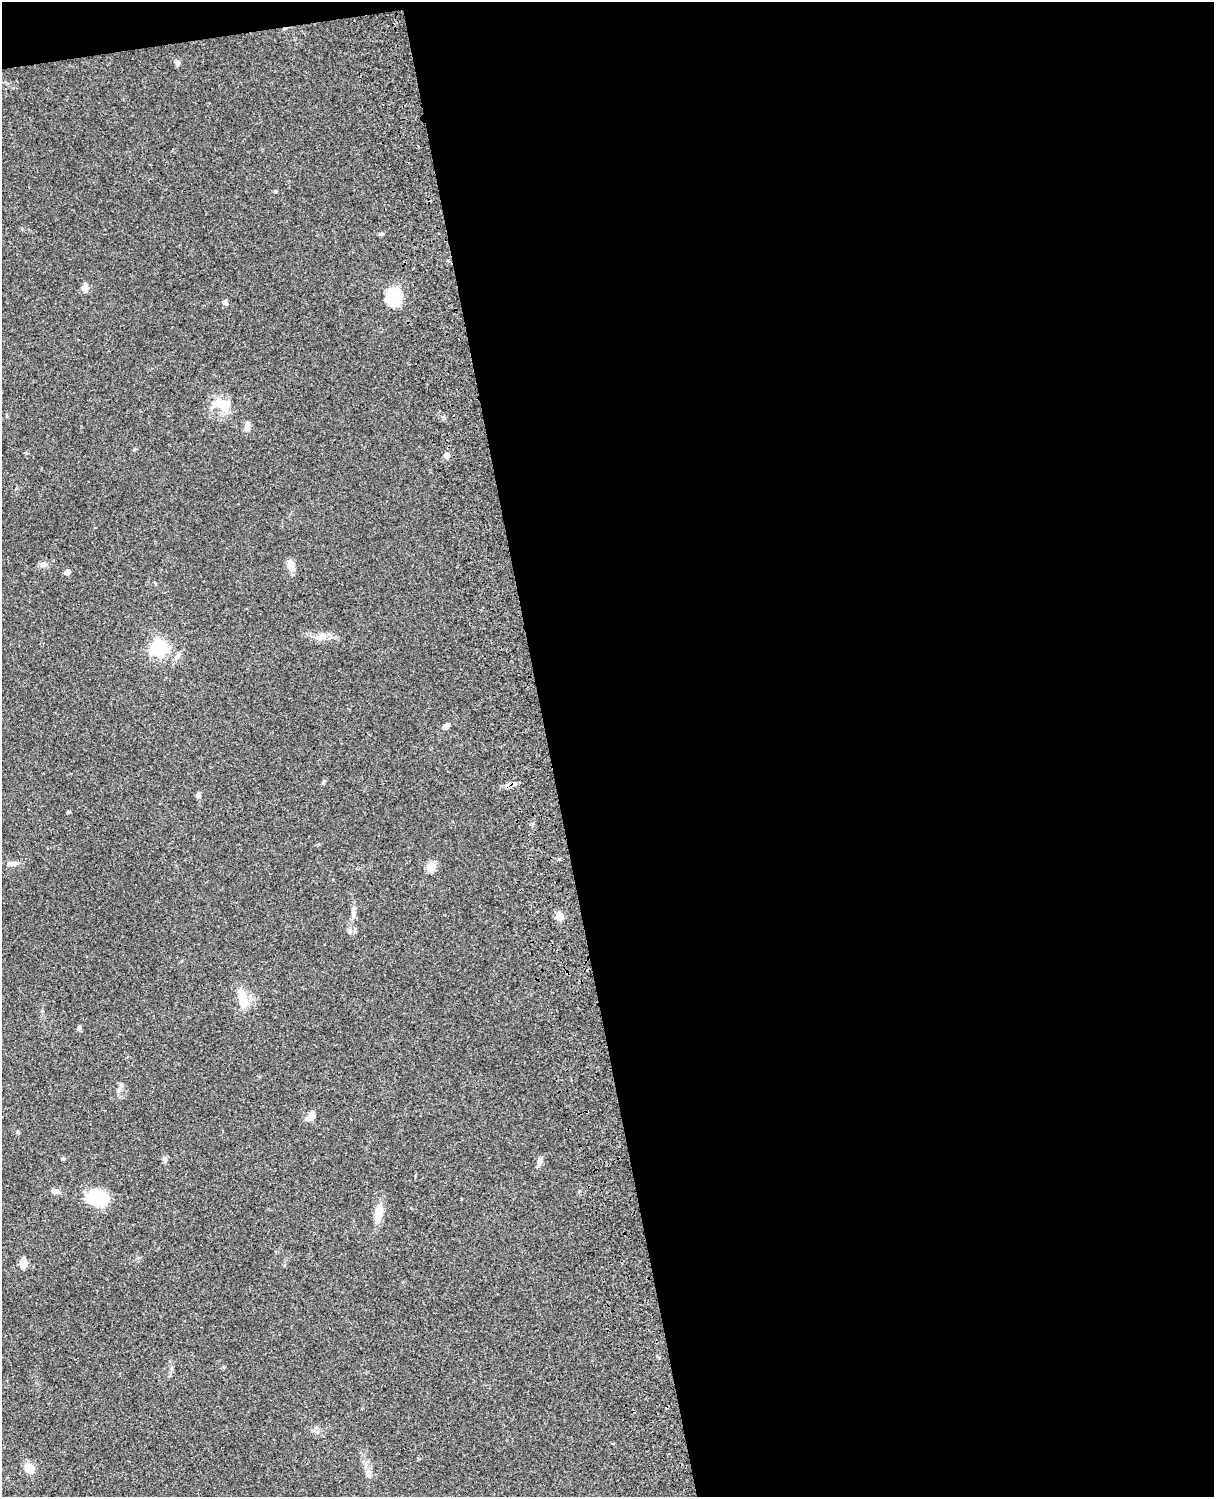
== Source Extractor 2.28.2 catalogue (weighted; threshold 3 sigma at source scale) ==
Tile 4 of 4 x 3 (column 4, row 1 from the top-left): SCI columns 3758-4969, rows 3269-4763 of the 5088 x 4927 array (HDU 1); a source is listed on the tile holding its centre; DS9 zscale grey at full resolution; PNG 1216 x 1499 px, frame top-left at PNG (2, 2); no overlay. Shown black and unused: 56% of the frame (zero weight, under 3 of 4 exposures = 6% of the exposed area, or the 3 px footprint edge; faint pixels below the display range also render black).
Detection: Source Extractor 2.28.2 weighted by HDU 2 'WHT'; one run over the whole footprint, this tile lists its part. Background 0.0962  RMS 0.0063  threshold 0.0282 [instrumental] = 3 sigma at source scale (4.5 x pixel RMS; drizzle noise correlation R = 1.50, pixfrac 1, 0.05/0.05 arcsec/px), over >= 5 px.
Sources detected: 35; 1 cosmic-ray / hot-pixel residue — not listed; the other 34 listed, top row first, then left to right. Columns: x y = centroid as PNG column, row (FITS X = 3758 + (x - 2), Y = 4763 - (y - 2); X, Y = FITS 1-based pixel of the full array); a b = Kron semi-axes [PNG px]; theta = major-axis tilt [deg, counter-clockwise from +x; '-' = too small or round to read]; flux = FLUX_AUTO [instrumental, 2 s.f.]
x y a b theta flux
177 64 7 6 - 1.6
85 288 8 6 80 4.2
394 297 17 16 - 21
225 303 6 6 - 1.5
224 403 24 17 -26 12
247 426 11 6 81 3.3
134 449 5 3 - 0.6
447 455 5 5 - 6.3
43 564 10 6 7 2.2
291 565 14 7 -70 5
68 572 5 4 - 3.6
322 636 11 10 - 4.1
159 648 7 6 - 160
177 657 8 5 53 1.9
446 726 7 5 37 2.7
323 782 7 4 70 0.9
198 796 7 5 77 1.3
68 812 3 3 - 0.89
12 864 14 6 2 2.5
431 867 5 5 - 22
354 911 18 5 84 2.9
559 916 5 5 - 14
242 998 26 10 -78 10
79 1027 7 4 62 1.1
311 1117 14 7 49 4.1
18 1132 5 4 - 0.72
165 1160 8 5 -74 1.5
539 1161 12 5 76 2.8
55 1191 11 6 -16 2.8
97 1198 21 15 -14 29
378 1213 21 10 79 8.4
23 1263 11 7 84 4.5
29 1468 14 10 -52 6.3
368 1473 9 7 74 2.4
Unlisted compact peaks at least as high as the median listed source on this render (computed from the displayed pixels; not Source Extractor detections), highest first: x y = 380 234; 63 1158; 275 191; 26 453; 350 931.